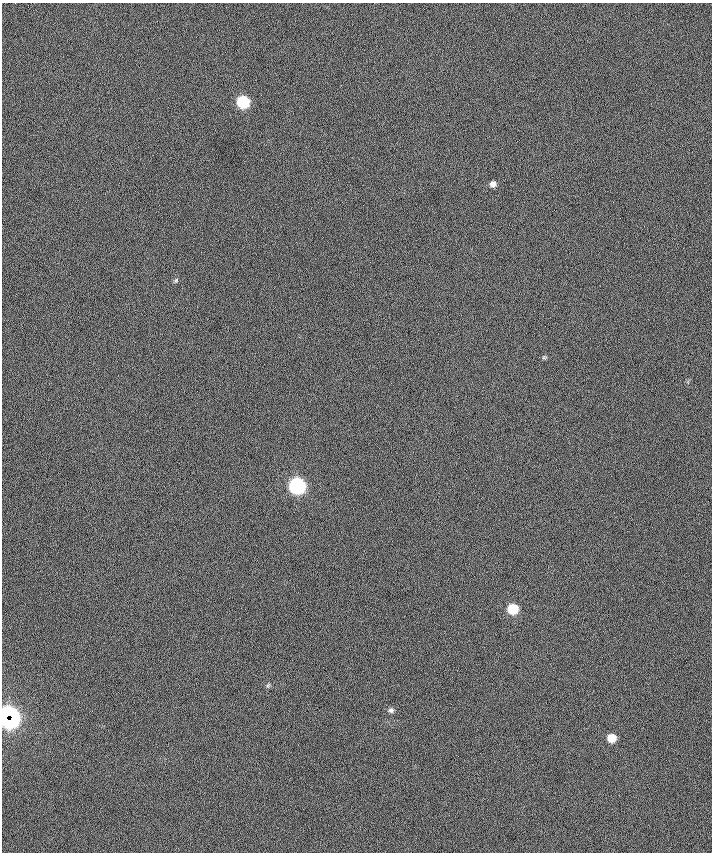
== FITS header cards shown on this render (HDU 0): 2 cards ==
NAXIS1  =                  710 /
NAXIS2  =                  850 /

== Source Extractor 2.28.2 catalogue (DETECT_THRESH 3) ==
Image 710 x 850 px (HDU 0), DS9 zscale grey, 1 PNG px = 1 image px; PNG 714 x 854 px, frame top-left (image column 1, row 850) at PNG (2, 3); no overlay
Background -2.38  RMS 33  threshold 100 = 3 sigma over >= 5 px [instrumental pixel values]
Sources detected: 10; all 10 listed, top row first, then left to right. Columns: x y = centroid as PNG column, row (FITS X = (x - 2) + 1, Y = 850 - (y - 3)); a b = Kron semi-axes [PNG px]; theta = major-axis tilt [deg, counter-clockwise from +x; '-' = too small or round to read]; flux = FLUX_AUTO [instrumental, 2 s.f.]
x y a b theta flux
243 102 8 8 - 150000
493 184 7 6 - 10000
176 280 6 5 - 3600
544 357 8 4 8 3100
297 486 9 8 - 480000
513 609 8 7 - 76000
268 685 7 4 45 3500
391 710 7 6 - 6000
9 717 16 15 - 560000
611 738 7 7 - 34000
At the frame edge (FLAGS 8, measured only in part): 1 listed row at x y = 9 717